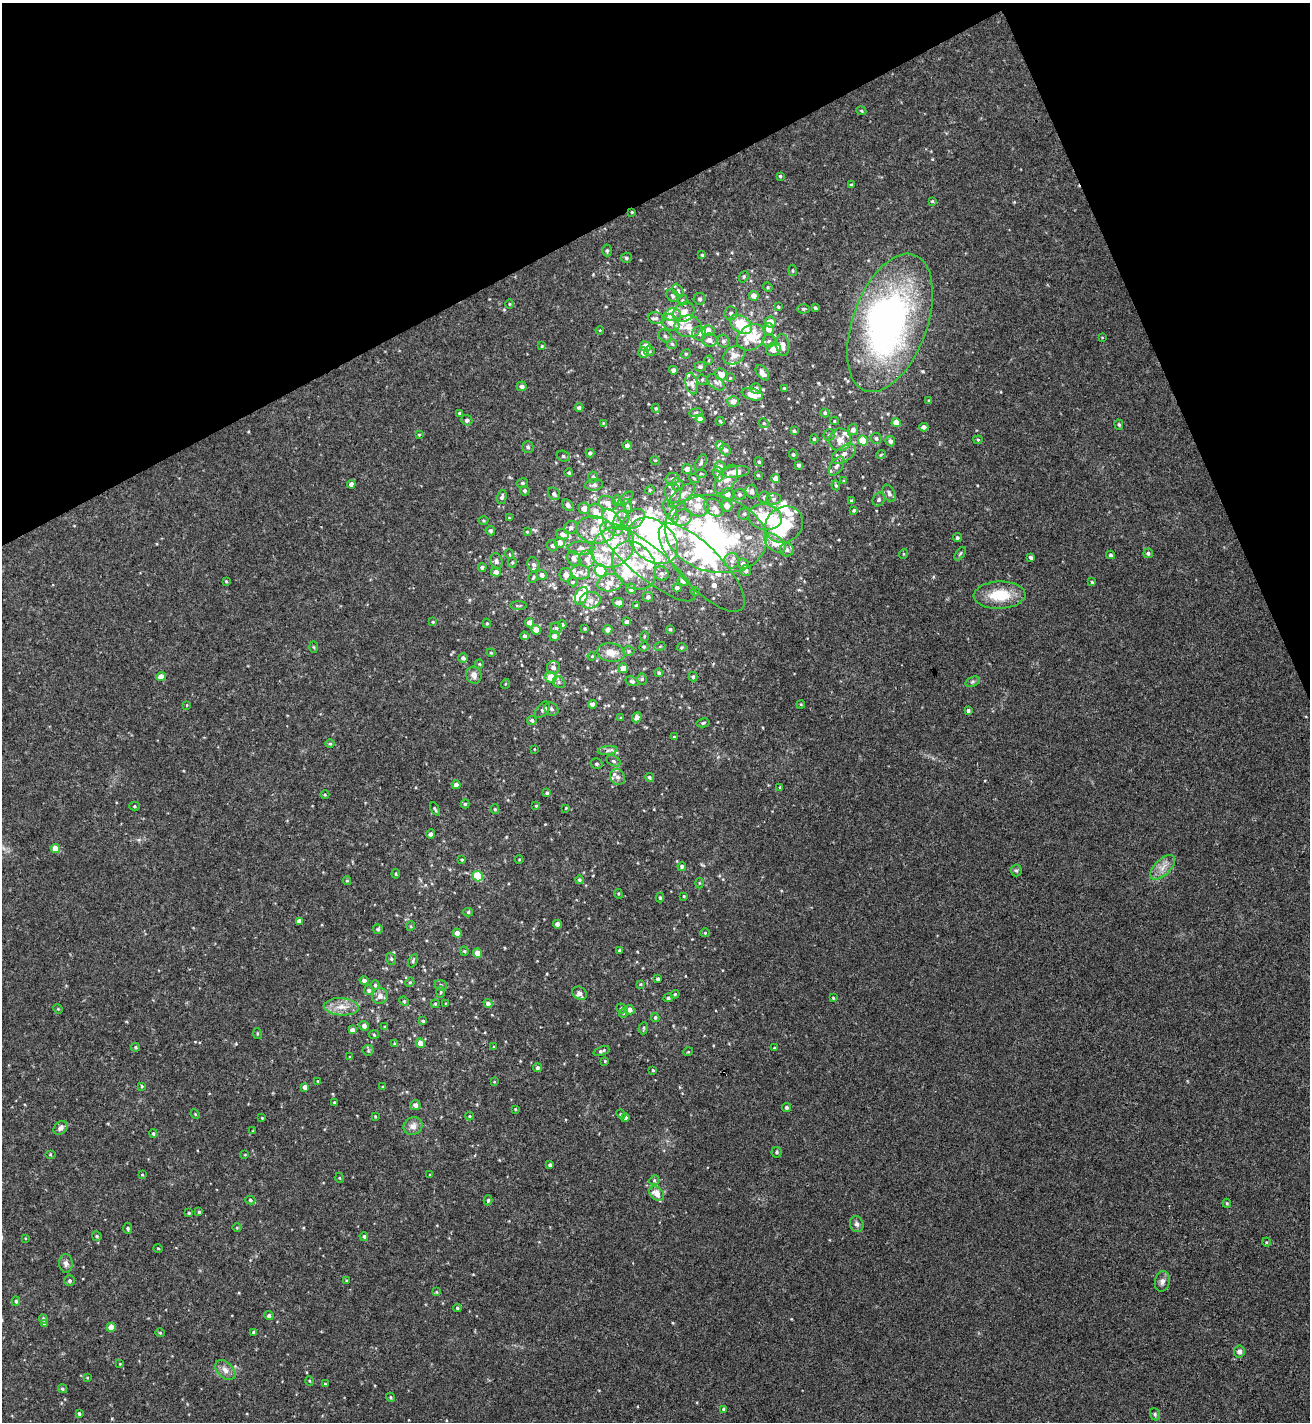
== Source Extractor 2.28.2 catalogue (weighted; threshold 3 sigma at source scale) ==
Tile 3 of 4 x 4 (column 3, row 1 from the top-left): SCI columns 2769-4076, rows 4262-5681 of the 5671 x 5681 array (HDU 1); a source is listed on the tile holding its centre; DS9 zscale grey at full resolution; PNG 1312 x 1424 px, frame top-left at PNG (2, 3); each listed source drawn as its Kron ellipse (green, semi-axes under 4 px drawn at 4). Shown black and unused: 21% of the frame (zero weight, under 3 of 4 exposures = <1% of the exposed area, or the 3 px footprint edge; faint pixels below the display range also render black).
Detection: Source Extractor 2.28.2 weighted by HDU 2 'WHT'; one run over the whole footprint, this tile lists its part. Background 0.0189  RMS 0.005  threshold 0.0226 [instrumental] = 3 sigma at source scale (4.5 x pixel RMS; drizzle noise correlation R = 1.50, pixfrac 1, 0.05/0.05 arcsec/px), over >= 5 px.
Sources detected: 492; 11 inside a brighter object's white glare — neither listed nor drawn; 76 inside a brighter listed object's ellipse — not listed separately; the other 405 listed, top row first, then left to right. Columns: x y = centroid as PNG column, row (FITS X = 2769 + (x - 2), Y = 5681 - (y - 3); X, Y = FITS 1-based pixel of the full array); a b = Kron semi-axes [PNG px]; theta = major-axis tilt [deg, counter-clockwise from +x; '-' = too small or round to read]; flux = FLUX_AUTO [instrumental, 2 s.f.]
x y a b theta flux
861 111 5 4 - 0.6
780 176 3 3 - 0.58
852 185 4 3 - 0.67
932 201 3 3 - 0.54
632 212 4 3 - 0.44
607 251 6 4 90 0.87
702 255 4 4 - 0.67
626 258 5 5 - 1
793 271 5 3 - 0.59
744 277 6 4 71 0.7
768 287 5 4 - 0.6
678 290 7 5 -64 0.96
673 296 7 5 -45 1
754 296 5 5 - 3.2
700 299 6 5 - 1.2
682 300 5 5 - 0.71
509 304 5 3 - 0.43
778 307 4 3 - 0.52
815 308 4 3 - 0.74
803 309 6 4 2 0.69
684 312 11 9 34 4.2
731 313 7 6 - 1.3
673 315 8 6 1 6.7
656 318 8 6 -11 1.4
671 322 10 7 -43 4.3
770 322 6 5 - 5
890 323 72 37 70 190
741 324 12 8 -35 18
688 326 13 11 -1 4.6
769 329 5 5 - 3.1
600 330 4 3 - 0.44
708 330 6 5 - 5.5
699 333 7 7 - 1.6
665 336 7 5 -47 1.3
751 337 15 12 36 15
1102 337 3 2 - 0.31
709 340 7 6 - 3.2
723 341 6 6 - 1.6
769 341 6 6 - 1.3
672 344 5 5 - 0.82
783 345 11 6 -84 3.6
542 346 4 4 - 0.43
645 346 5 5 - 5.2
773 349 7 6 - 4.2
649 351 5 4 - 0.68
643 353 5 5 - 2.4
686 354 5 4 - 0.62
734 355 11 8 28 3.5
709 360 4 3 - 0.41
700 367 5 5 - 1.3
673 370 4 4 - 1.8
762 373 8 5 -51 3
721 374 6 5 - 4.2
730 378 4 4 - 0.44
702 380 6 5 - 0.87
716 382 10 6 -43 1.8
692 384 11 6 -77 2
522 386 5 4 - 1.7
784 388 3 2 - 0.4
756 389 5 5 - 1.7
752 394 11 5 -17 8.2
929 400 4 3 - 0.5
733 401 6 5 - 2.9
579 408 4 4 - 1.3
656 408 4 4 - 0.65
460 413 4 4 - 0.99
696 413 7 3 8 0.69
825 413 4 4 - 0.85
700 419 4 4 - 3.1
467 420 5 5 - 1.4
720 421 4 2 - 0.48
834 421 4 4 - 0.52
603 423 4 3 - 0.43
764 423 5 4 - 0.65
896 423 4 4 - 5
1119 425 5 4 - 0.71
924 427 4 4 - 2.2
853 430 5 5 - 2.4
794 431 3 3 - 0.88
419 435 4 4 - 0.48
829 435 5 5 - 1
876 438 5 5 - 1.1
814 439 4 4 - 0.77
840 440 11 10 - 4.6
863 440 5 4 - 12
978 440 4 4 - 0.58
890 441 5 5 - 1.8
627 445 4 4 - 1.6
720 445 4 4 - 2.7
528 447 5 5 - 0.98
725 450 6 5 - 1.5
590 453 4 3 - 1.1
793 454 5 4 - 0.68
844 454 13 7 36 3.8
881 454 5 3 - 0.42
563 456 7 5 -16 1
655 460 5 3 - 0.37
701 462 9 5 64 1
759 462 5 3 - 0.68
799 465 4 3 - 1.1
837 466 11 6 57 1.8
720 467 6 5 - 4.2
687 469 5 5 - 2
736 472 14 5 7 6.2
569 473 4 4 - 0.67
701 473 6 3 -1 0.51
718 474 7 5 -80 1.4
758 475 3 3 - 0.5
593 477 5 5 - 1.4
694 478 5 3 - 0.45
776 478 4 4 - 3.5
672 479 7 6 - 1.4
726 479 16 9 58 4.4
843 481 4 3 - 0.53
522 483 6 4 15 0.88
351 484 4 4 - 2.5
594 485 9 5 7 1.6
677 485 6 6 - 1.7
836 485 5 4 - 0.58
650 490 5 4 - 0.64
525 491 5 4 - 0.97
752 491 7 6 - 1.9
673 493 10 8 -71 2.7
889 493 9 5 -63 1.5
554 494 7 5 -51 1.6
728 494 6 6 - 2.5
740 494 6 5 - 1
682 495 16 6 41 4
502 497 7 4 74 1.4
764 497 6 6 - 1.5
626 499 9 5 41 1.1
774 499 7 5 2 1.3
879 499 7 5 60 1.1
617 501 5 5 - 0.71
851 501 3 2 - 0.58
608 503 9 6 -21 3.7
568 505 6 5 - 2.4
627 505 6 4 -72 1.1
697 506 12 10 -24 5.9
727 506 6 5 - 3.7
584 508 6 5 - 4
714 508 10 8 -36 2.9
854 510 4 3 - 0.63
596 511 8 7 - 3.9
671 511 12 5 -62 2.1
744 514 6 5 - 0.94
765 517 17 13 -10 20
509 518 4 3 - 0.45
682 518 10 8 26 3.2
634 519 12 8 40 4.1
621 520 10 7 74 2.7
483 521 5 2 - 0.49
612 522 15 8 -60 8.6
784 525 20 17 34 20
571 528 7 6 - 1.7
595 530 19 13 -10 12
490 531 5 4 - 1.1
527 532 4 3 - 0.5
563 534 6 5 - 2.2
716 534 51 38 -14 100
957 538 4 4 - 0.79
653 541 27 20 -39 30
560 542 5 5 - 3.7
775 543 12 7 -39 4.9
552 546 6 5 - 1.2
613 547 23 19 34 19
581 548 13 6 -1 2.8
787 550 7 6 - 1.7
1148 553 5 4 - 1
509 554 5 3 - 0.43
903 554 5 3 - 0.42
960 554 8 4 55 0.71
1110 555 4 4 - 0.84
1031 557 4 3 - 0.97
574 559 8 6 -65 2.8
587 559 8 8 - 3.2
496 561 8 6 -77 1.5
732 561 7 7 - 2
512 562 5 4 - 0.66
647 562 59 16 -39 27
533 564 7 6 - 1.5
743 564 5 5 - 1.6
634 565 26 20 -56 18
482 567 4 4 - 1.2
702 568 58 21 -46 23
601 571 6 5 - 55
746 571 5 5 - 1.5
496 572 5 4 - 2.4
581 572 9 7 -8 2.3
661 573 7 7 - 1.7
542 575 5 5 - 2.3
566 575 7 6 - 3.5
533 577 6 3 63 0.6
226 581 4 4 - 0.44
683 581 5 4 - 1.7
573 582 5 4 - 0.72
1092 582 4 4 - 0.55
610 583 13 8 9 4.9
677 588 4 4 - 1.5
631 589 5 5 - 2.2
695 591 5 3 - 0.44
1000 595 26 13 2 16
581 596 9 6 65 22
648 597 5 5 - 1.4
590 600 10 8 7 3.6
618 603 6 5 - 2.6
637 605 4 4 - 0.94
518 606 8 3 -1 0.6
433 622 4 3 - 0.49
627 622 4 4 - 2.5
487 623 4 4 - 0.58
529 623 4 4 - 3.4
562 625 4 4 - 1.1
556 628 6 5 - 1.1
585 628 3 3 - 0.48
670 629 3 3 - 0.64
536 630 5 4 - 4.5
608 630 4 4 - 2.7
524 636 4 4 - 0.91
554 636 5 5 - 2.1
644 636 5 3 - 0.51
660 646 5 3 - 0.54
313 647 5 3 - 0.49
644 647 5 4 - 0.59
682 647 5 3 - 0.54
629 651 6 5 - 0.8
491 653 4 4 - 0.54
611 653 14 9 -9 5.7
592 656 4 3 - 0.47
463 658 5 4 - 1.6
479 664 5 4 - 0.57
553 667 6 6 - 1.9
623 668 5 4 - 3.9
659 673 4 4 - 0.99
474 675 8 7 - 3.1
161 677 4 4 - 4.9
551 677 5 5 - 8.7
693 677 5 3 - 0.79
642 679 5 5 - 0.74
632 681 6 4 -20 1.1
559 682 6 5 - 1.1
973 682 7 4 20 0.96
505 684 5 3 - 0.39
593 704 4 4 - 2.3
801 704 4 3 - 0.42
187 705 4 3 - 0.39
551 709 7 6 - 1.5
542 710 10 5 50 1.5
968 711 3 3 - 1
637 717 5 4 - 2.8
621 718 3 3 - 0.54
532 720 5 4 - 1.1
703 723 7 4 13 0.78
674 737 3 3 - 0.57
330 744 4 4 - 0.64
534 749 3 2 - 0.34
608 750 10 4 7 1.5
613 761 8 5 -27 1
597 764 6 5 - 0.96
617 777 8 7 - 2.2
649 777 4 4 - 0.84
456 785 4 4 - 3.2
780 787 3 3 - 0.59
547 793 4 4 - 0.86
325 795 4 3 - 0.42
465 804 4 4 - 0.67
134 806 5 4 - 0.64
536 806 4 3 - 0.47
566 808 3 2 - 0.36
435 809 7 3 -63 0.69
495 809 5 4 - 0.64
431 834 4 4 - 1.5
55 849 4 4 - 5.8
519 859 4 3 - 0.4
462 860 4 3 - 0.61
682 866 4 4 - 1.2
1163 867 15 8 45 4.2
1016 870 6 5 - 0.83
396 874 5 3 - 0.51
478 876 5 5 - 21
579 880 4 4 - 1
347 881 4 4 - 0.49
699 883 5 3 - 0.5
618 894 5 3 - 0.52
684 896 4 4 - 0.44
660 897 5 4 - 0.86
468 912 5 4 - 0.68
299 921 4 4 - 2.4
558 924 4 4 - 3
411 926 5 3 - 0.48
378 929 5 5 - 0.75
457 933 4 4 - 2.8
705 933 4 4 - 0.54
619 950 4 3 - 0.61
464 951 4 4 - 0.58
477 953 5 4 - 5.9
391 959 6 5 - 0.94
413 961 7 4 65 0.85
658 979 4 4 - 1.3
364 981 4 4 - 1.5
410 982 5 4 - 0.54
641 984 4 3 - 0.5
375 985 5 4 - 0.87
441 985 6 5 - 0.92
369 990 5 4 - 1.1
441 992 5 3 - 0.59
580 993 8 6 -31 2
675 994 4 3 - 0.48
380 996 8 7 - 3
668 998 5 4 - 0.89
833 998 3 3 - 0.51
404 1001 5 4 - 0.58
446 1003 4 3 - 0.41
488 1003 5 4 - 2
435 1004 4 4 - 0.56
341 1007 17 8 -3 5.5
621 1008 5 5 - 0.85
58 1009 5 4 - 0.46
630 1010 5 4 - 2.8
623 1013 5 4 - 0.61
655 1017 4 3 - 0.79
423 1021 3 3 - 0.71
364 1026 5 4 - 2.3
385 1027 4 4 - 0.59
643 1028 6 3 83 0.66
352 1030 4 4 - 2.8
257 1034 5 3 - 0.54
374 1034 5 3 - 0.52
394 1043 4 3 - 0.43
420 1043 5 4 - 4.6
136 1047 4 4 - 0.72
494 1047 3 3 - 0.46
774 1048 3 3 - 0.64
368 1050 5 5 - 0.81
601 1051 8 4 21 1.1
688 1052 5 3 - 0.43
350 1057 3 3 - 0.48
605 1061 4 3 - 0.45
537 1068 4 4 - 1.1
653 1070 3 3 - 0.63
318 1081 2 2 - 0.4
494 1082 4 3 - 0.36
142 1086 3 3 - 0.55
305 1087 4 4 - 2.8
383 1087 4 4 - 0.61
334 1102 4 3 - 0.55
415 1105 5 5 - 2.2
786 1107 4 4 - 1.1
515 1109 4 4 - 0.47
195 1114 5 3 - 0.43
621 1114 5 4 - 0.63
375 1116 4 3 - 0.47
470 1116 4 3 - 0.43
625 1117 4 4 - 1.3
262 1118 3 2 - 0.37
413 1126 9 8 - 3.2
60 1128 8 6 43 2
253 1131 4 2 - 0.4
153 1133 4 3 - 0.72
777 1152 5 5 - 0.88
50 1154 5 3 - 0.47
245 1155 4 2 - 0.34
550 1165 3 3 - 1.1
142 1175 4 2 - 0.39
430 1175 3 2 - 0.46
340 1178 5 3 - 0.41
654 1180 5 4 - 0.7
657 1193 8 6 -44 5.1
250 1200 5 4 - 0.79
488 1200 5 4 - 0.72
1227 1203 4 3 - 0.55
199 1212 4 3 - 0.53
189 1213 3 3 - 0.57
857 1224 8 6 -75 1.7
128 1228 6 4 -88 0.84
237 1228 5 3 - 0.44
97 1236 5 4 - 0.79
364 1236 4 4 - 0.99
25 1238 4 2 - 0.35
1266 1242 4 3 - 0.44
158 1248 5 3 - 0.44
66 1263 9 7 -88 1.8
70 1281 5 5 - 1.3
346 1281 4 3 - 0.51
1162 1281 10 7 78 1.9
437 1292 4 4 - 0.47
16 1301 5 4 - 0.9
457 1308 4 4 - 0.68
269 1316 4 4 - 1.3
43 1319 5 4 - 1.3
44 1323 4 4 - 0.88
111 1327 4 4 - 6.8
254 1332 4 3 - 0.8
160 1333 4 4 - 0.57
1239 1351 6 5 - 1.7
120 1364 4 3 - 0.35
225 1370 12 7 -44 3.1
87 1378 4 2 - 0.39
309 1381 4 3 - 0.45
325 1384 3 3 - 0.51
62 1389 4 4 - 0.86
391 1397 5 4 - 0.59
724 1409 4 3 - 1
79 1414 3 3 - 0.78
1155 1414 6 5 - 0.78
Overlapping masked pixels (flux is a lower limit): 2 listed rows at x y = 632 212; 890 323